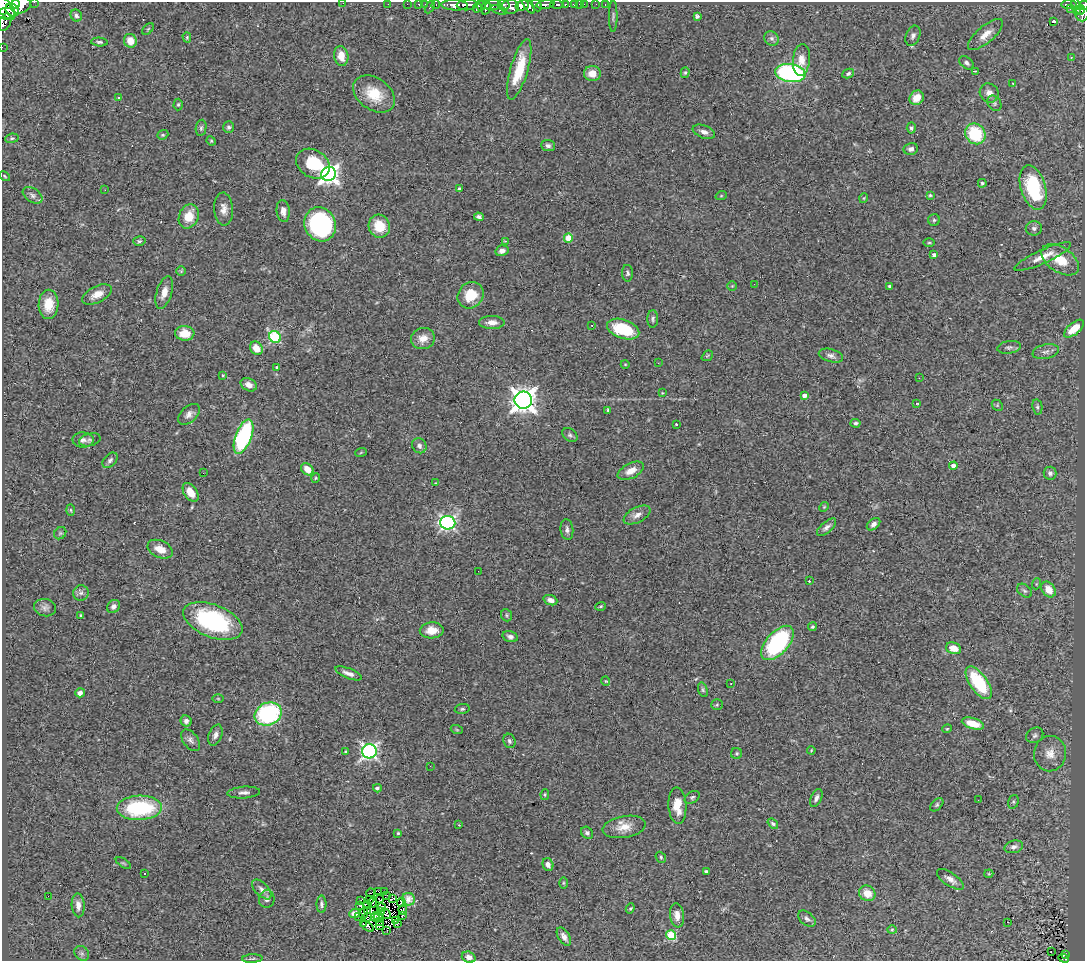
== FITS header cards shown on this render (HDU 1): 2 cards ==
NAXIS1  =                 1083
NAXIS2  =                  959

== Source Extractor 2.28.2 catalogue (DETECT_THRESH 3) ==
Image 1083 x 959 px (HDU 1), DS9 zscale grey, 1 PNG px = 1 image px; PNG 1087 x 963 px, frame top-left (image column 1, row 959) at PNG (2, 2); each listed source drawn as its Kron ellipse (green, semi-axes under 4 px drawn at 4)
Background 0.933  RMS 0.059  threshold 0.176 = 3 sigma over >= 5 px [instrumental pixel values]
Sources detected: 290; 5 with non-positive FLUX_AUTO (blend fragments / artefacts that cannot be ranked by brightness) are neither listed nor drawn; the other 285 listed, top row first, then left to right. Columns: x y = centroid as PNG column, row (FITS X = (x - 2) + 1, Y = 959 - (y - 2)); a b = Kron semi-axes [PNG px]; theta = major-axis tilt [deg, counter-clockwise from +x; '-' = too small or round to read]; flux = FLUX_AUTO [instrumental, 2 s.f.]
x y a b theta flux
34 2 2 2 - 42
343 3 2 2 - 4.7
15 4 5 4 - 400
388 4 2 2 - 3.2
407 4 2 2 - 7
419 4 3 3 - 32
425 4 2 2 - 11
557 4 7 3 -1 130
574 4 4 3 - 44
579 4 3 2 - 2.9
584 4 2 2 - 5.8
596 4 2 2 - 8.5
605 4 3 2 - 7.1
1069 4 8 3 0 130
20 5 10 8 20 1200
436 5 4 3 - 33
455 5 13 5 -3 700
467 5 10 5 4 600
493 5 8 5 14 320
504 5 6 5 - 210
522 5 7 5 14 710
528 5 10 4 -58 430
537 5 6 5 - 300
545 5 9 4 7 520
565 5 4 3 - 63
1084 5 5 4 - 93
481 6 5 4 - 150
1076 6 9 4 -78 140
4 7 16 7 -51 1100
430 7 7 3 63 32
477 7 5 3 - 170
510 7 9 7 6 530
486 8 7 4 76 200
1070 9 3 2 - 8.9
12 10 7 6 - 640
499 10 8 4 -22 170
1081 10 5 3 - 130
6 14 9 5 2 940
1082 14 7 6 - 250
76 16 6 5 - 9.5
613 16 15 2 89 7.5
697 16 4 3 - 9.2
1054 21 3 3 - 10
5 22 9 5 67 150
148 29 7 4 45 4.9
985 35 22 8 40 44
913 36 10 7 67 14
187 37 5 4 - 5
772 38 7 7 - 12
130 41 7 6 - 50
99 42 8 4 -4 8.6
2 47 2 2 - 3.5
341 56 10 7 -79 49
1071 58 3 2 - 4.8
801 60 16 8 84 42
966 63 8 5 -39 11
519 69 31 8 74 130
975 71 3 2 - 8.1
592 73 8 7 - 44
685 73 5 4 - 5.4
790 73 15 9 -8 670
848 74 6 4 27 9.2
1013 83 3 3 - 8.5
989 93 10 9 - 25
374 94 23 16 -35 110
119 98 3 2 - 2.6
917 98 7 6 - 54
994 103 8 6 -54 10
178 104 6 4 88 5.8
228 127 6 5 - 8.2
201 128 8 5 80 8.7
911 128 5 4 - 9.2
704 132 12 6 -20 20
975 134 11 9 -49 210
163 135 6 4 20 5.6
12 138 7 4 8 7.4
211 141 5 4 - 4.2
548 146 7 5 -5 13
911 149 7 6 - 14
313 164 18 13 -32 170
329 174 7 7 - 1800
5 176 5 3 - 4.2
982 183 4 4 - 6
1033 187 23 12 -73 250
459 189 3 3 - 7.7
105 190 2 2 - 13
32 195 11 7 -34 14
930 195 4 4 - 4.8
721 196 6 3 19 4.2
864 198 5 3 - 3.2
224 209 16 9 -86 31
283 211 11 6 -84 25
189 216 12 9 67 72
479 217 5 4 - 11
934 220 6 6 - 6.3
320 224 17 15 -62 640
379 226 11 10 - 92
1034 228 8 7 - 12
568 238 5 4 - 87
139 241 6 4 15 6.7
505 241 3 3 - 11
929 243 6 4 0 4.3
502 251 7 5 12 16
934 255 4 3 - 12
1043 257 31 6 24 55
1060 260 21 12 -34 98
181 271 5 5 - 5.2
627 273 8 5 -89 9
754 284 3 2 - 3
732 286 4 4 - 4.8
890 287 4 4 - 11
164 293 17 7 73 37
97 294 16 8 26 42
471 295 14 12 50 100
49 304 14 10 89 74
653 319 9 5 89 8.9
492 322 12 6 -1 29
592 325 3 2 - 3.7
623 329 17 9 -19 170
1074 329 12 6 40 83
185 333 9 7 -2 61
275 337 6 5 - 380
423 339 12 10 20 37
1009 347 12 6 9 12
256 348 7 6 - 50
1046 352 13 7 12 19
707 356 6 4 42 5.5
831 356 12 6 -15 17
658 363 2 2 - 2.4
625 364 4 3 - 2.9
276 367 4 3 - 3.9
223 375 3 3 - 6.1
919 378 3 2 - 4.2
249 385 8 6 -26 23
662 393 4 3 - 3.1
804 396 4 3 - 25
523 400 8 8 - 4000
917 404 4 2 - 2.9
997 405 6 4 -47 5.3
1037 407 8 5 -80 8.1
608 410 4 3 - 5.8
189 414 13 8 43 23
856 423 5 4 - 7
676 424 3 3 - 3.5
570 435 8 6 -39 9.2
243 437 18 8 69 540
83 440 10 7 -2 18
90 440 11 6 14 12
419 446 8 7 - 13
361 452 6 3 21 4.2
110 460 9 6 44 12
953 466 4 4 - 25
307 469 7 5 -42 48
631 471 14 7 27 41
203 473 3 2 - 4
1050 473 6 6 - 12
316 478 4 4 - 4.7
435 483 3 3 - 2.9
191 492 10 6 -55 55
824 507 5 4 - 4.1
71 510 6 4 -88 5.6
637 515 14 7 27 26
448 523 7 6 - 930
874 524 7 5 40 17
826 527 12 5 41 16
567 530 10 6 -83 13
60 533 7 5 45 7.4
160 549 13 8 -24 48
478 571 2 2 - 2.4
809 581 2 2 - 2.4
1036 584 5 3 - 3.8
1049 590 8 6 -56 49
1024 591 8 5 -39 9.3
81 593 8 7 - 13
550 600 7 5 -20 17
113 606 7 6 - 16
600 606 5 3 - 4.5
45 608 11 8 -13 17
81 615 3 2 - 3.9
507 615 6 5 - 6
213 621 31 16 -21 460
812 627 4 4 - 6.5
432 630 12 8 1 49
510 637 8 5 -17 11
777 643 21 11 48 570
954 648 8 5 -18 48
348 673 14 5 -22 22
606 681 4 4 - 3.7
731 683 2 2 - 4.2
979 683 19 8 -55 230
703 690 7 4 -72 6.9
80 693 5 4 - 17
218 699 5 3 - 3.8
717 705 5 5 - 5.3
462 709 7 5 9 7.7
268 714 14 11 23 450
186 721 6 5 - 14
973 723 11 5 -17 65
947 729 4 4 - 3.8
457 730 6 4 -19 4.3
215 735 11 6 68 17
1035 735 9 7 35 13
191 740 12 7 -53 17
509 741 7 6 - 9.2
811 750 4 3 - 3.4
369 751 7 7 - 1100
346 752 4 3 - 8.7
737 753 5 5 - 6.2
1050 754 18 16 79 64
430 766 3 2 - 5
377 788 4 4 - 9.2
244 793 16 6 3 18
545 794 5 4 - 4.9
692 797 8 5 33 8.2
816 798 9 5 66 13
978 800 3 2 - 3
1013 802 7 5 73 7
677 805 18 9 -87 65
937 805 8 5 46 7.3
139 808 22 12 2 330
773 824 6 4 -39 7.3
459 825 2 2 - 2.4
624 827 22 10 10 55
398 833 3 3 - 4.7
587 833 6 5 - 10
1014 847 9 6 15 15
661 857 6 5 - 7.5
123 863 8 3 -33 5.5
548 864 6 5 - 18
706 872 4 3 - 13
144 874 2 2 - 3.4
989 874 4 4 - 3.9
950 879 15 6 -34 24
563 883 5 3 - 4.2
262 889 12 6 -47 20
378 891 4 2 - 4.6
385 891 2 2 - 3.5
371 893 4 2 - 6.7
867 893 8 7 - 50
386 895 4 2 - 1
48 896 2 2 - 25
267 899 9 7 80 15
380 899 4 3 - 1.5
393 899 4 2 - 6.2
408 899 6 6 - 22
369 900 3 2 - 4
361 901 2 2 - 1.8
373 902 5 3 - 2.5
401 903 4 3 - 8.3
321 904 9 5 -89 12
78 905 12 6 -86 26
360 905 3 2 - 3.1
367 905 4 3 - 5.4
382 908 4 2 - 4
630 908 5 4 - 5.4
368 910 2 2 - 4.4
403 910 5 4 - 17
380 911 3 2 - 1.1
355 913 5 4 - 26
363 913 6 2 68 4.2
386 914 6 3 -49 2.3
677 915 12 7 -82 31
359 916 2 2 - 4.6
402 916 2 2 - 8.5
367 917 5 2 - 7.2
375 917 4 2 - 10
379 917 5 2 - 5.5
807 919 10 6 -39 14
380 921 3 2 - 1.8
395 921 4 2 - 0.51
1008 922 2 2 - 6.5
398 923 3 2 - 5.7
364 924 3 2 - 6.8
368 926 7 3 -35 28
379 926 3 2 - 3.1
892 930 4 4 - 4.2
387 931 2 2 - 2.7
671 935 5 5 - 240
564 937 10 5 -58 19
1051 952 3 2 - 4.2
82 953 8 6 -45 11
1065 955 3 3 - 10
469 957 7 5 -20 19
1064 958 5 3 - 37
252 959 10 3 3 6.1
At the frame edge (FLAGS 8, measured only in part): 7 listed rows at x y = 34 2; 343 3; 1084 5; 4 7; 5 22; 2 47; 1064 958
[5 non-positive-flux detections neither listed nor drawn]